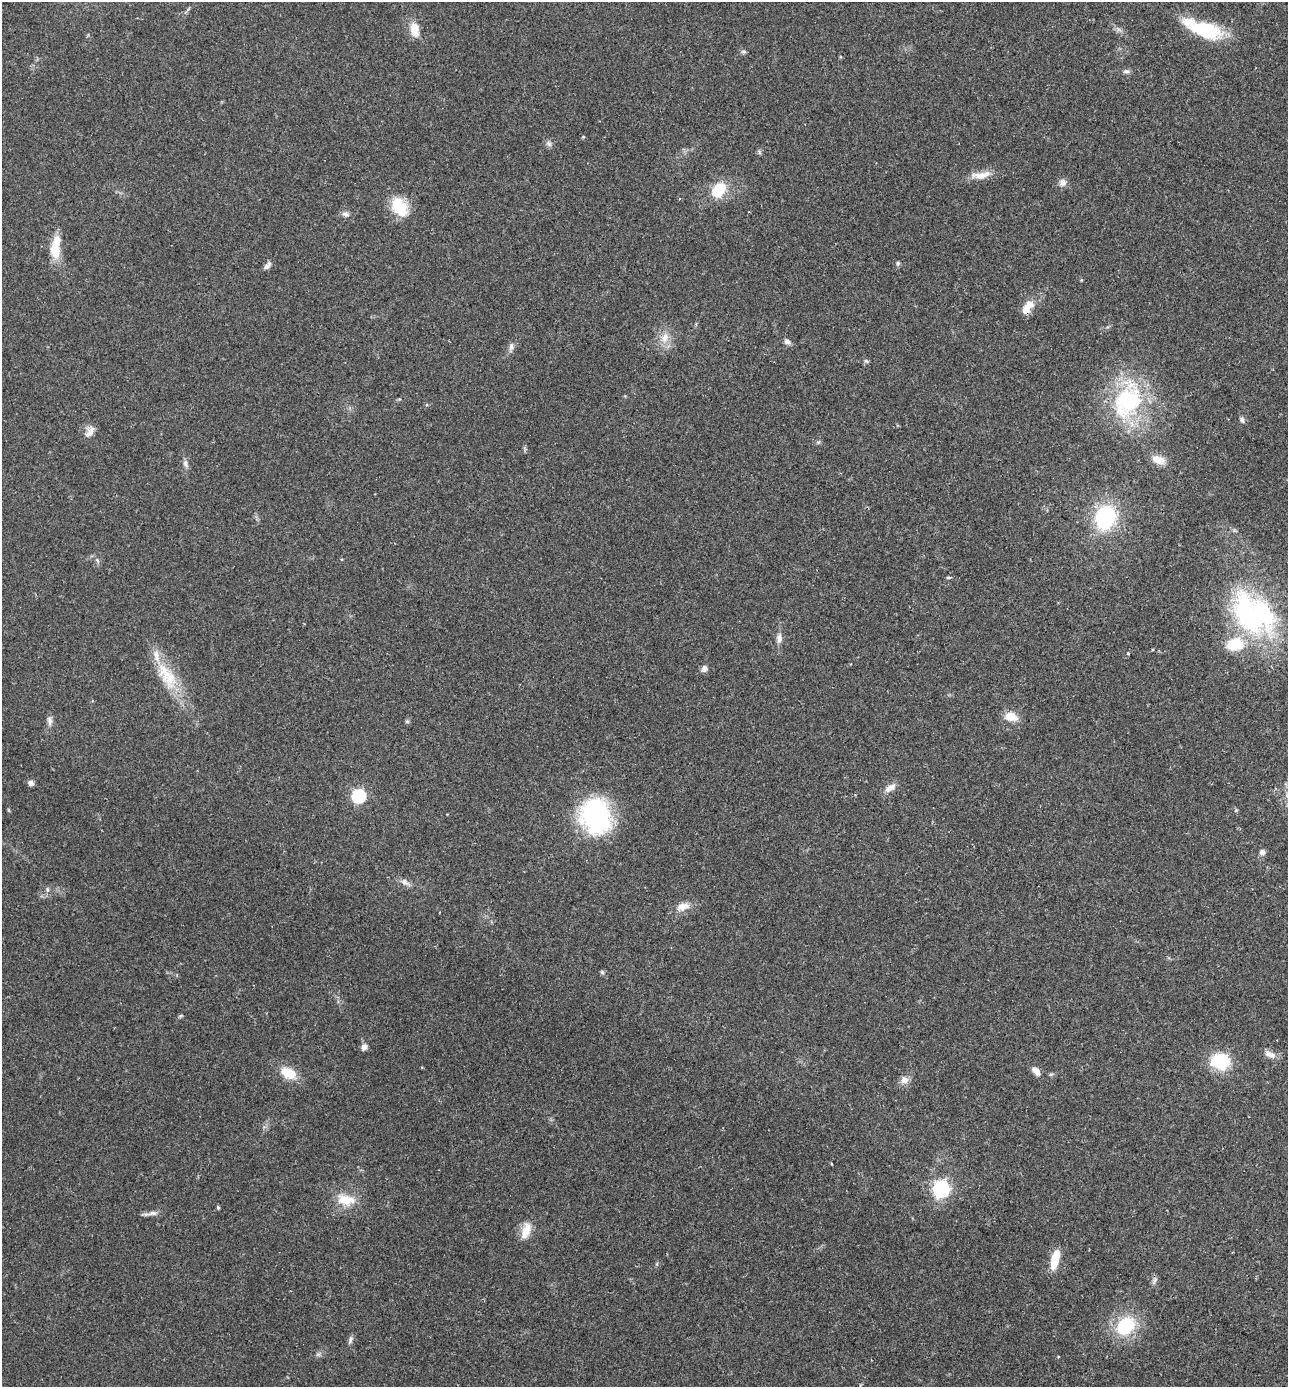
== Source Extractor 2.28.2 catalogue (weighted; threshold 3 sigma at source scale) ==
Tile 6 of 4 x 4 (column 2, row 2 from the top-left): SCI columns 1481-2766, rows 2800-4184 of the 5665 x 5596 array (HDU 1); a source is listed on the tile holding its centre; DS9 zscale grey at full resolution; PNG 1290 x 1389 px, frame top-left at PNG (2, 2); no overlay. Shown black and unused: <1% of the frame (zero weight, under 2 of 3 exposures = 3% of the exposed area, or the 3 px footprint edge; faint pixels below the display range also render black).
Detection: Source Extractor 2.28.2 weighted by HDU 2 'WHT'; one run over the whole footprint, this tile lists its part. Background 0.12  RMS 0.0084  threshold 0.0378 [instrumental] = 3 sigma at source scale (4.5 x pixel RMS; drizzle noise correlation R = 1.50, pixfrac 1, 0.05/0.05 arcsec/px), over >= 5 px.
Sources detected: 70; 5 inside a brighter listed object's ellipse — not listed separately; the other 65 listed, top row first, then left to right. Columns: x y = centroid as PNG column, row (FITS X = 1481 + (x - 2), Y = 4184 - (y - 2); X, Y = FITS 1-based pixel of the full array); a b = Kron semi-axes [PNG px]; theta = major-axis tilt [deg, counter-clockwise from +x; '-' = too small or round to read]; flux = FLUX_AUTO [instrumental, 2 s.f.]
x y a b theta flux
414 29 18 11 -79 12
1119 30 7 4 -19 2.1
1205 30 41 18 -16 47
743 51 7 4 0 1.5
1126 71 9 6 -1 2.4
583 137 5 3 - 0.72
549 144 9 7 -44 2.6
759 152 7 4 -53 1.3
981 175 26 9 7 11
1062 182 10 9 - 4.3
719 190 19 14 49 23
399 207 25 17 -58 26
345 214 10 7 -16 3.2
55 249 24 10 84 23
898 263 6 5 - 1.4
266 267 10 6 25 2.8
1029 305 14 11 17 8.3
665 338 16 11 77 9.9
787 342 10 6 -23 2.7
511 346 10 6 87 3
866 361 7 4 -36 1.2
1128 401 53 36 65 89
1242 420 9 6 -73 2.1
88 434 13 10 46 5.8
1158 460 18 10 -17 8.5
185 464 12 6 -70 2.9
1105 518 22 18 72 78
97 560 8 4 -59 1.7
948 578 6 4 0 0.99
1252 614 61 42 -40 160
779 638 15 7 88 4.7
1128 654 4 3 - 1.6
704 669 8 7 - 3.5
170 678 30 20 -84 27
1011 716 14 10 -11 12
49 721 12 7 -84 3.7
407 721 6 5 - 1.2
31 783 8 7 - 2.8
890 788 16 8 33 6.1
359 796 6 6 - 130
1236 810 5 4 - 0.96
595 816 32 24 -75 150
1262 852 8 8 - 2.9
405 882 13 8 -30 4.4
47 889 7 5 -79 1.7
683 906 20 11 17 8.8
602 972 6 4 -45 1.3
180 1016 6 4 44 1.1
364 1047 8 7 - 3.5
1270 1054 16 8 -24 5.3
1220 1061 23 18 -2 32
422 1068 5 3 - 0.66
1036 1071 11 7 -45 6.5
288 1073 18 11 -27 17
1051 1074 6 4 18 1.1
904 1080 10 10 - 5.4
941 1189 7 7 - 280
346 1200 27 15 -12 18
218 1208 4 3 - 1.2
152 1213 18 6 5 4.2
526 1231 22 10 73 12
1055 1259 16 7 76 22
1154 1280 13 5 71 2.5
1125 1326 20 16 44 47
350 1340 11 5 73 2.5